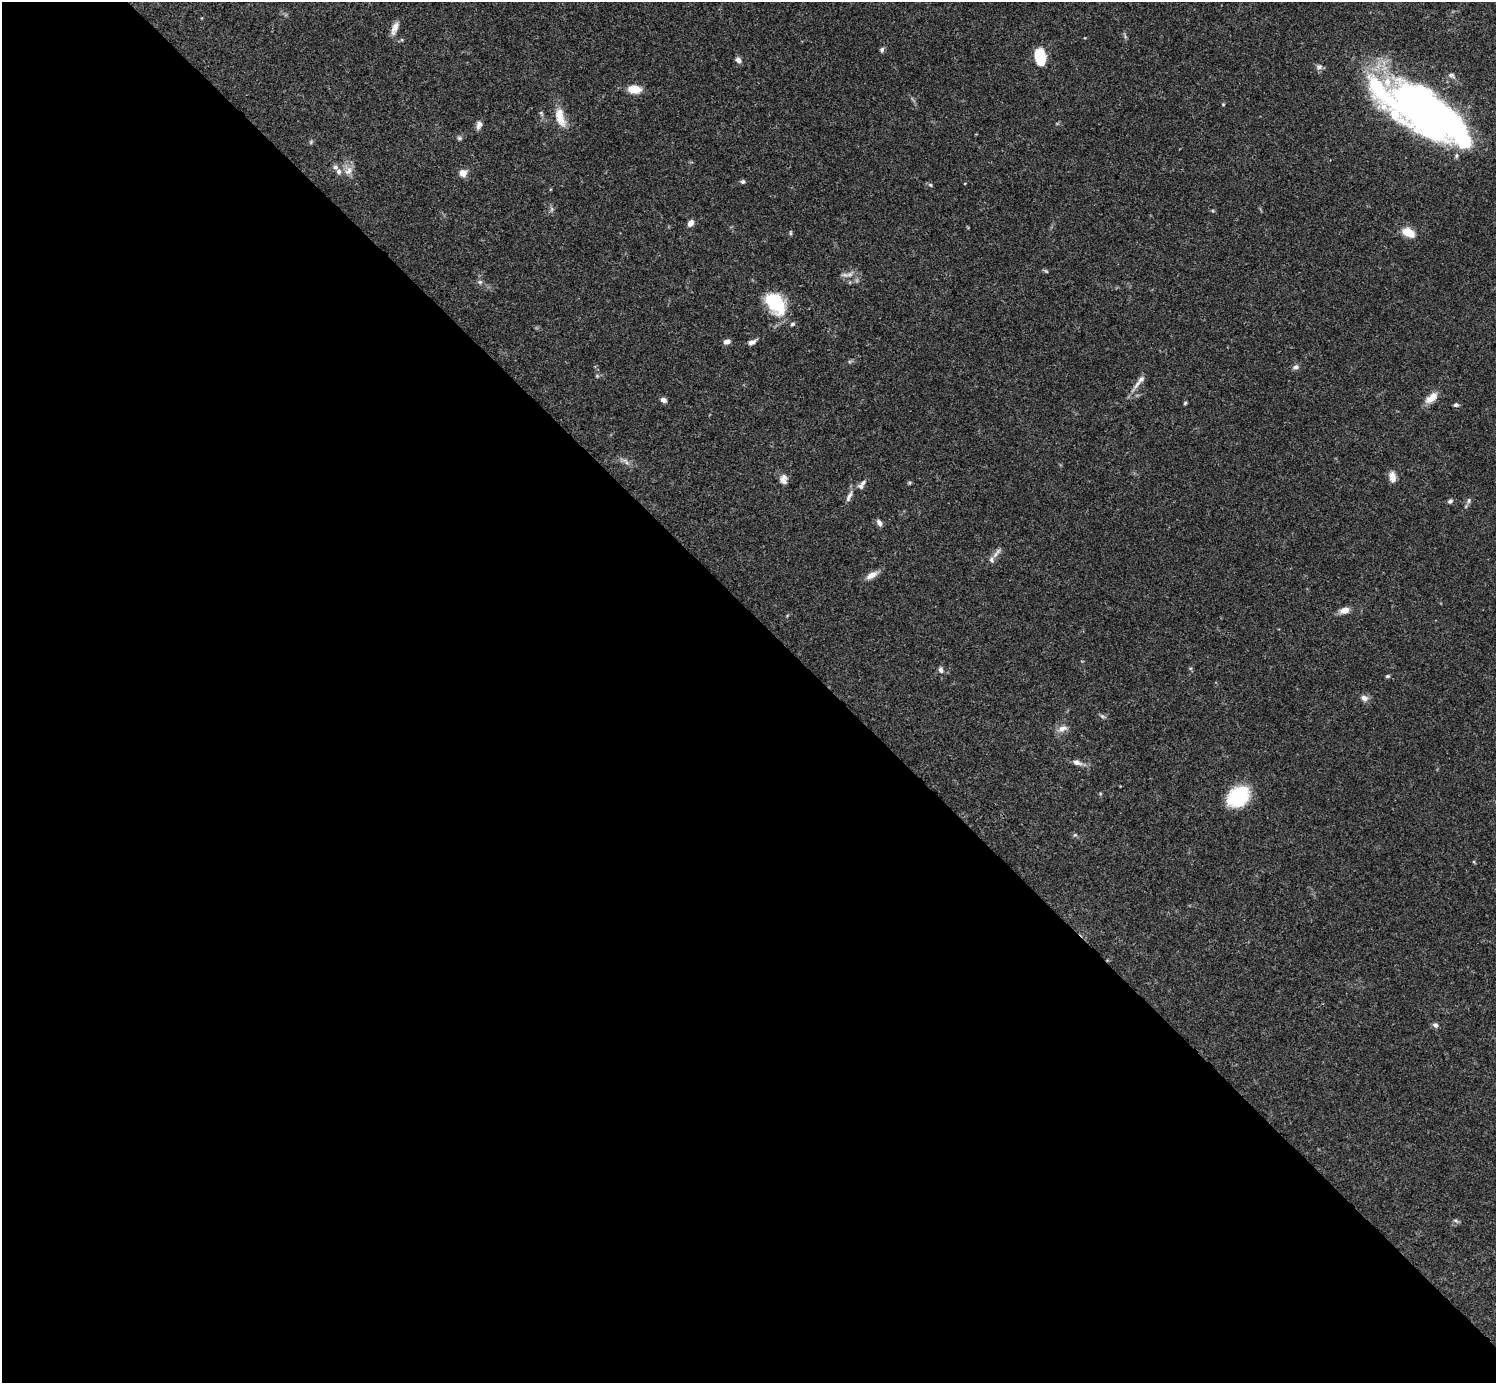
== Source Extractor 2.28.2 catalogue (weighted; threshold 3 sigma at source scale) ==
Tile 9 of 4 x 4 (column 1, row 3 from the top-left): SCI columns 1-1494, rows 1539-2919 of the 5982 x 5981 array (HDU 1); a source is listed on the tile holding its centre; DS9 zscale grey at full resolution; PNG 1498 x 1385 px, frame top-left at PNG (2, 2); no overlay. Shown black and unused: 55% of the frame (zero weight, under 3 of 4 exposures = <1% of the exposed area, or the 3 px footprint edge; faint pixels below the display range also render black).
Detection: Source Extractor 2.28.2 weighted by HDU 2 'WHT'; one run over the whole footprint, this tile lists its part. Background 0.0692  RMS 0.0032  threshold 0.0144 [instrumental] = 3 sigma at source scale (4.5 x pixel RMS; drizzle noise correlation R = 1.50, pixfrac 1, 0.05/0.05 arcsec/px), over >= 5 px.
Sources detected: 67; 3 too faint to see at this stretch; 4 inside a brighter object's white glare — not listed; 6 inside a brighter listed object's ellipse — not listed separately; the other 54 listed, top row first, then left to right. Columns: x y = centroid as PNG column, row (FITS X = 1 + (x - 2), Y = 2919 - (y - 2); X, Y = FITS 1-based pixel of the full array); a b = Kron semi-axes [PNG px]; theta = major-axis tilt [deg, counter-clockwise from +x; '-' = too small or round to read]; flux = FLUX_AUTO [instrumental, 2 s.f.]
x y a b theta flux
395 28 18 7 69 2.3
882 50 6 5 - 0.74
1040 56 16 10 -79 10
738 60 8 6 -56 1.4
1319 67 8 7 - 1.1
1451 75 10 7 -26 1.1
634 89 10 7 -4 7.4
1223 104 4 4 - 0.3
1425 111 74 22 -43 86
560 117 27 11 -75 5.6
479 125 12 6 71 1.3
459 138 7 5 -16 0.61
335 167 7 6 - 0.99
348 171 14 9 53 2.4
463 173 9 9 - 2.4
743 181 5 5 - 0.67
930 185 6 5 - 0.5
552 209 7 4 90 0.67
690 223 7 5 55 2.1
1408 232 14 9 -25 5.2
790 233 7 3 -90 0.38
849 274 11 7 17 1.8
480 282 7 6 - 0.74
775 303 28 18 -51 15
726 342 8 6 17 1.4
752 342 10 5 24 1.4
1295 367 9 6 10 0.98
597 376 5 5 - 0.4
1141 379 13 7 51 1.7
1431 398 19 8 41 3.4
663 400 7 5 -23 1.3
1185 403 5 4 - 0.41
1456 405 7 5 5 0.69
626 462 12 4 -51 1.1
1392 477 13 8 -83 2.3
783 478 12 9 48 1.7
863 483 9 6 48 1.1
849 496 18 6 66 1.8
1469 500 8 5 88 0.75
1450 501 7 5 35 0.72
879 523 10 6 -57 1.1
996 553 18 5 54 1.5
872 575 16 7 30 2.4
1344 610 10 7 15 2.6
941 670 9 6 -81 1.1
1387 676 6 4 1 0.48
1364 698 9 7 -29 1.6
1102 716 8 4 -35 0.62
1063 729 15 8 19 2
1077 762 12 7 -18 1.7
1238 797 16 12 37 29
1075 835 5 5 - 0.45
1435 1025 7 6 - 0.99
1456 1220 8 3 -19 0.54